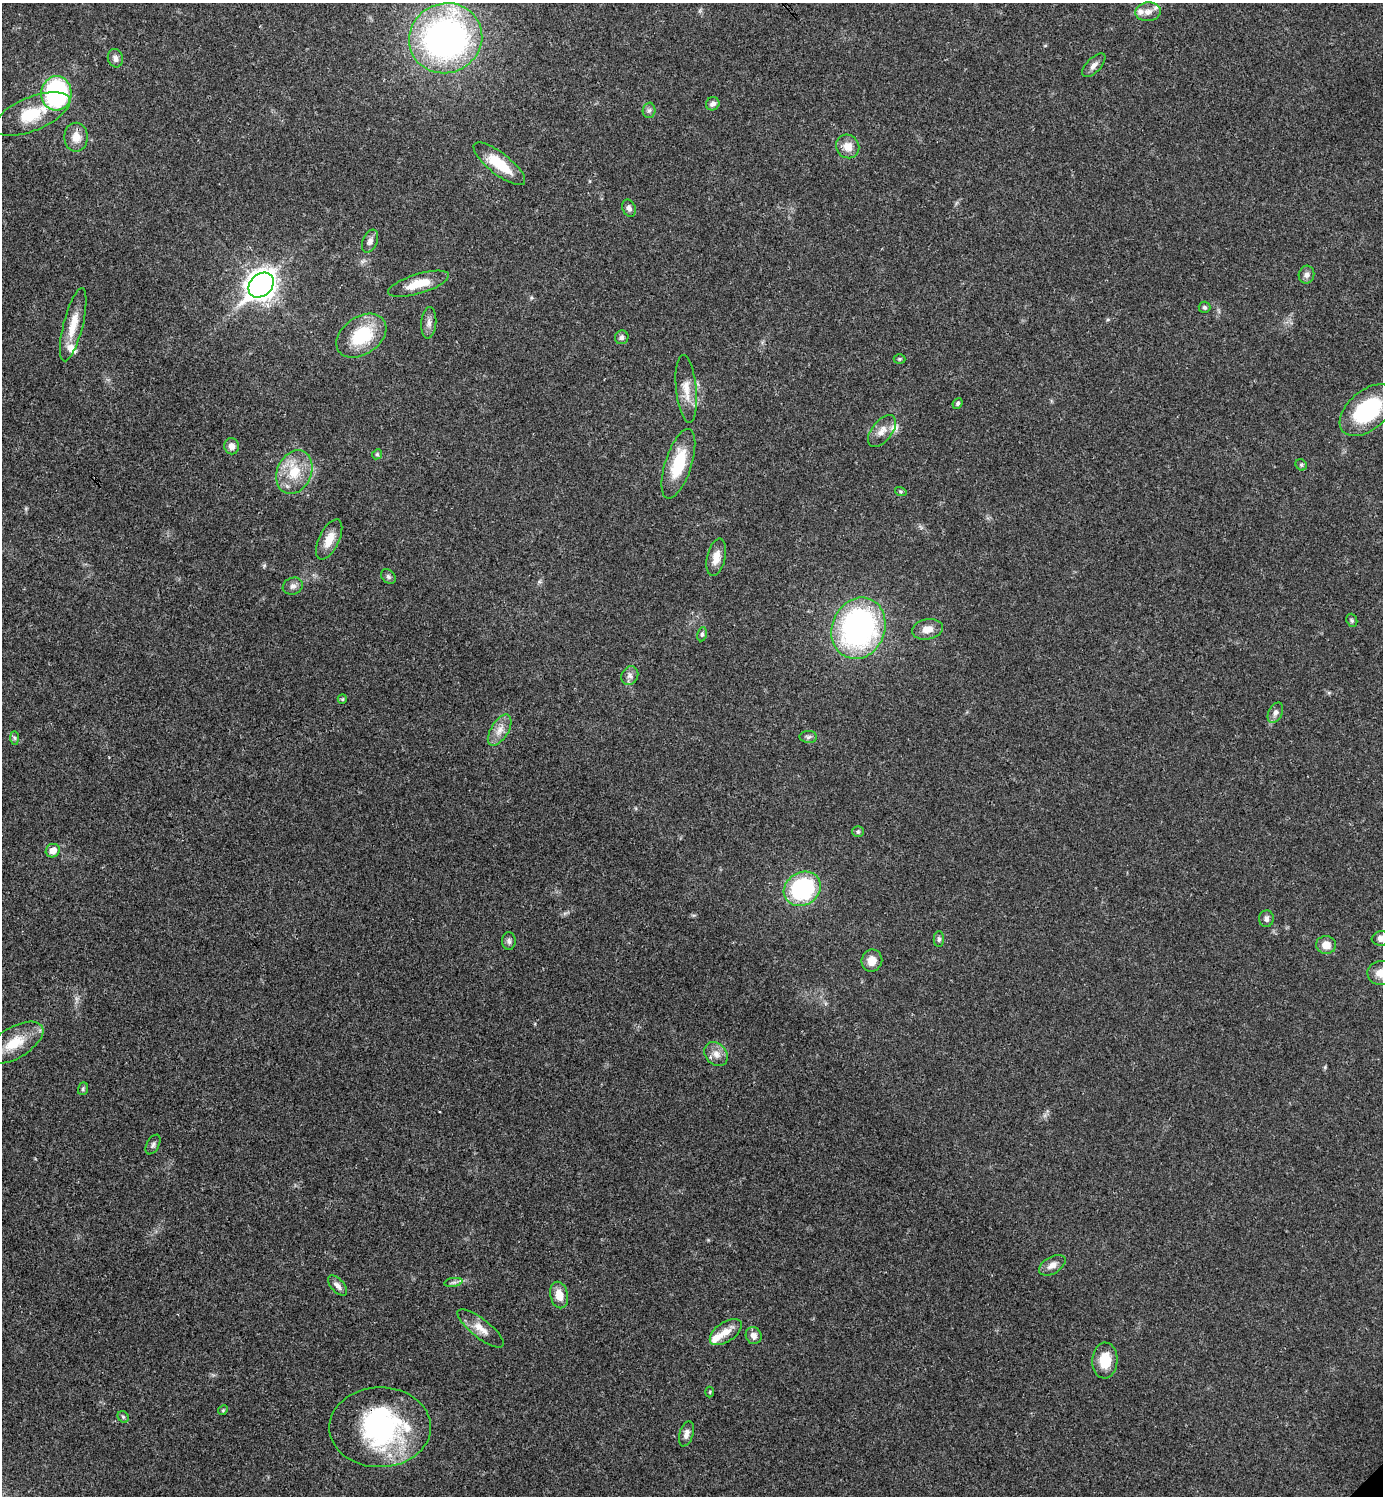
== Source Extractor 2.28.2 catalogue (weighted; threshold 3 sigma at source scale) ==
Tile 11 of 4 x 4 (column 3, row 3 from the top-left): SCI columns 3061-4441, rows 1495-2988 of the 5980 x 5981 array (HDU 1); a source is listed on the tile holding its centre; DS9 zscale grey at full resolution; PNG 1385 x 1498 px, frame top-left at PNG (2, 3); each listed source drawn as its Kron ellipse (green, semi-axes under 4 px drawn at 4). Shown black and unused: <1% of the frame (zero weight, under 3 of 4 exposures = <1% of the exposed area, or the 3 px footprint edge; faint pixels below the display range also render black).
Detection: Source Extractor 2.28.2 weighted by HDU 2 'WHT'; one run over the whole footprint, this tile lists its part. Background 0.0207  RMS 0.0022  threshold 0.00989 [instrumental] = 3 sigma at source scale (4.5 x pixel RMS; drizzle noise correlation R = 1.50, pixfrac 1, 0.05/0.05 arcsec/px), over >= 5 px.
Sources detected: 78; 1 inside a brighter object's white glare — neither listed nor drawn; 4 inside a brighter listed object's ellipse — not listed separately; the other 73 listed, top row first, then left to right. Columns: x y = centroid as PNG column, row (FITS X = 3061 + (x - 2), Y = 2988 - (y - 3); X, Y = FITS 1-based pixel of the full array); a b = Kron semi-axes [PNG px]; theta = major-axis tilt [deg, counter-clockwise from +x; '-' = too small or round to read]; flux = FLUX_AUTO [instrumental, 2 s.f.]
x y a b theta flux
1148 12 13 9 6 1.7
446 38 37 34 23 84
115 58 9 7 -74 0.96
1094 65 15 7 45 1.1
56 93 17 15 86 36
713 104 7 6 - 0.85
649 110 7 6 - 0.64
32 114 40 16 22 8.6
76 137 14 11 89 2.6
848 146 12 11 - 2.5
499 164 32 10 -38 6.6
629 208 9 6 -65 0.84
370 241 12 7 67 1
1306 275 9 7 76 0.94
418 284 32 10 17 4.7
261 285 14 11 43 210
1205 307 6 5 - 0.46
429 323 16 7 85 1.3
73 325 37 9 76 4.4
361 336 27 18 35 11
622 337 7 6 - 0.63
900 359 6 5 - 0.28
686 389 34 10 -84 3.5
958 403 5 4 - 0.46
1367 410 32 19 41 18
882 431 18 10 51 2.2
232 446 8 7 - 1.3
377 454 5 4 - 0.31
678 464 36 13 72 9.4
1301 465 6 5 - 0.39
294 472 23 17 66 6.4
901 492 6 4 -17 0.32
329 539 22 10 64 3.3
716 557 19 9 77 2.5
388 576 8 6 -47 0.59
293 586 10 8 21 0.97
1352 620 7 5 -70 0.36
858 628 31 26 68 57
927 629 15 10 10 2.4
702 634 7 5 80 0.42
630 676 10 8 58 1
342 699 5 4 - 0.23
1275 713 11 6 63 0.88
500 730 17 8 58 2.2
808 737 9 6 -1 0.58
15 738 7 4 -89 0.4
858 832 6 5 - 0.39
53 851 7 6 - 2.1
802 889 19 16 33 24
1266 919 8 7 - 0.8
1381 938 9 7 6 1.2
939 939 8 5 90 0.51
509 941 9 7 -87 0.7
1326 945 10 9 - 2.2
872 961 11 10 - 2.5
1381 973 13 12 - 2.8
14 1043 32 15 31 6.2
716 1054 13 10 -46 1.8
83 1089 6 5 - 0.39
153 1145 10 6 62 0.61
1052 1265 14 8 31 1.5
453 1282 9 4 9 0.58
338 1286 12 6 -47 1
559 1295 13 9 -77 2.8
481 1328 28 9 -38 2.8
726 1332 18 9 34 2.6
754 1335 9 7 -67 1.3
1105 1361 18 12 87 5.2
710 1392 5 3 - 0.21
223 1410 5 4 - 0.25
123 1417 6 5 - 0.38
380 1427 51 40 1 38
686 1434 13 7 73 1.2
Overlapping masked pixels (flux is a lower limit): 1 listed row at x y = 380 1427
Isophote crosses this tile's border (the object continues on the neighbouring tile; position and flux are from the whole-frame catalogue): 3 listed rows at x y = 1381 938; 1381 973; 380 1427